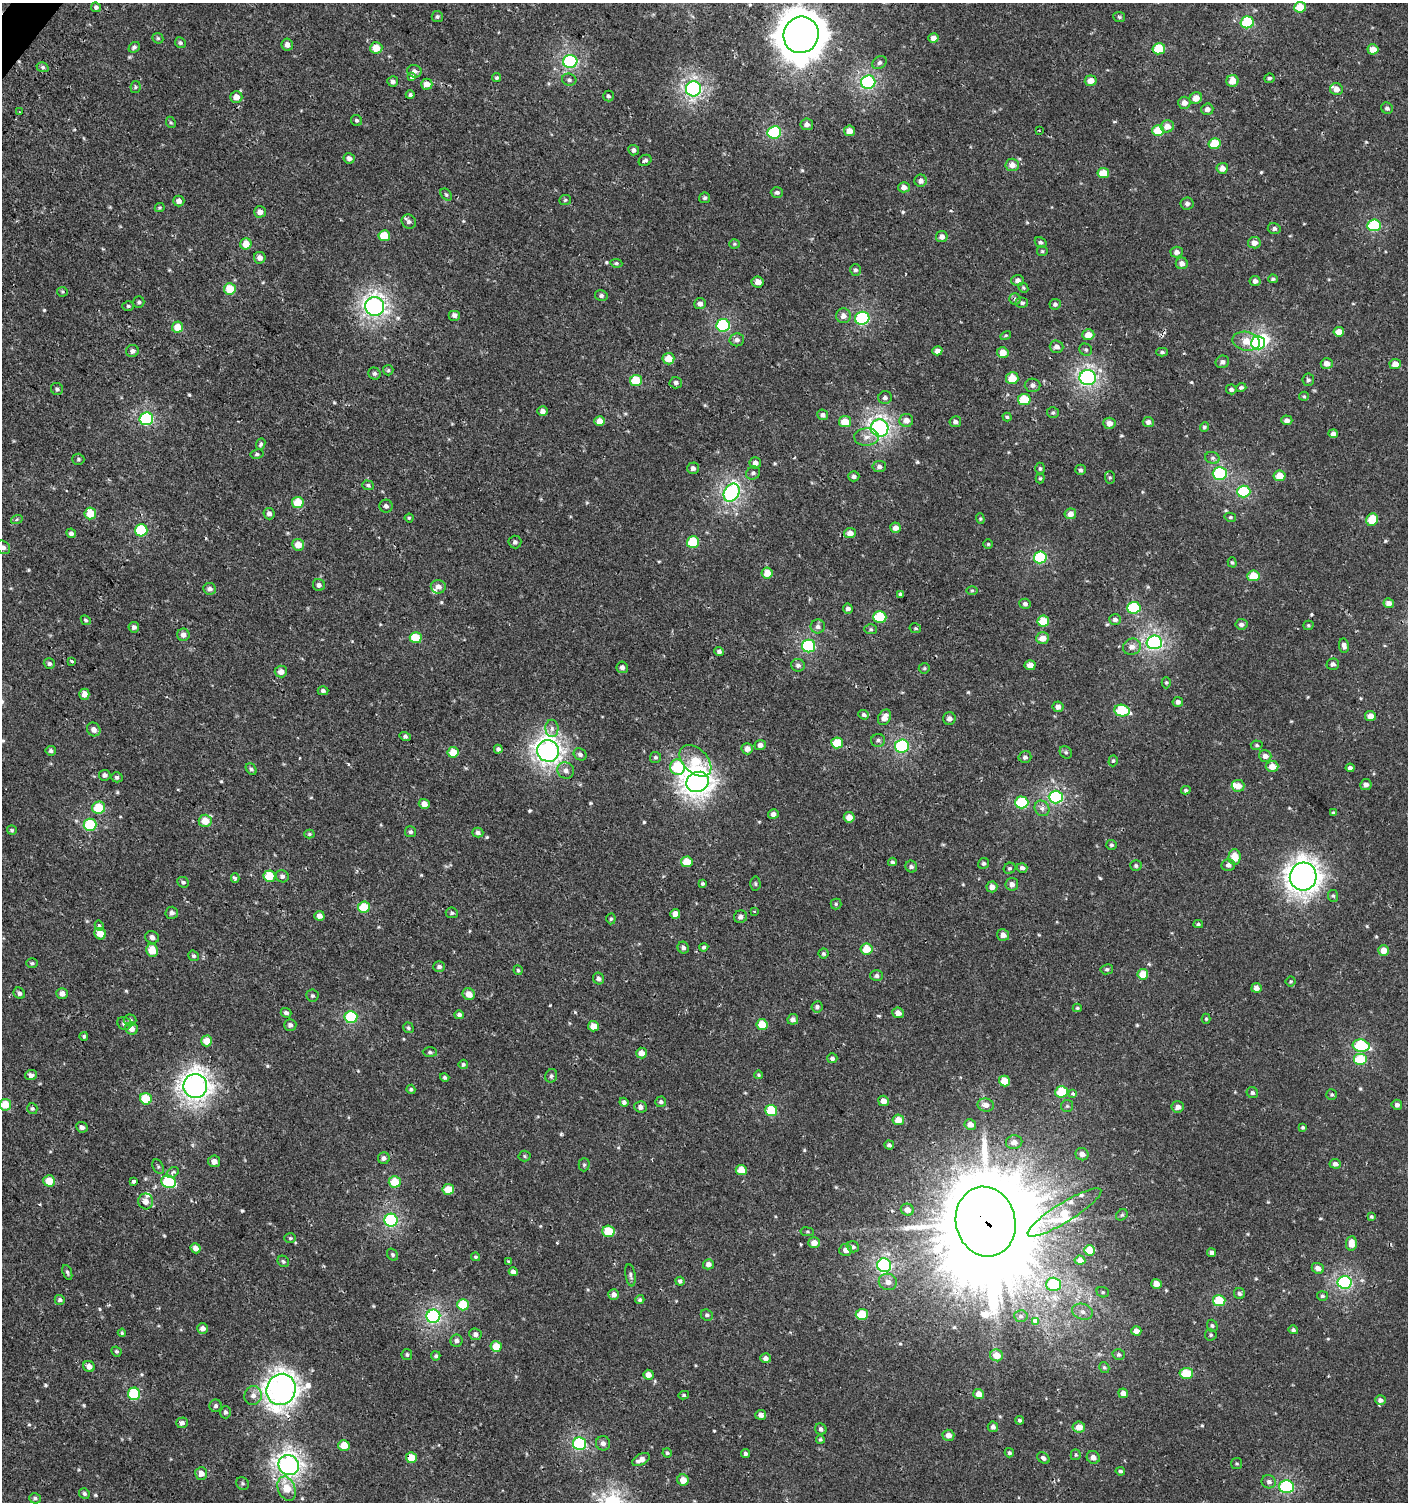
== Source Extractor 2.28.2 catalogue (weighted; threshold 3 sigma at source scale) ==
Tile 11 of 4 x 4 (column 3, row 3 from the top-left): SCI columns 2981-4386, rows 1539-3038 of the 6059 x 6037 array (HDU 1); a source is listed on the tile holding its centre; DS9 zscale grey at full resolution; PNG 1410 x 1504 px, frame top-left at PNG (2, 3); each listed source drawn as its Kron ellipse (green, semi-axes under 4 px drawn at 4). Shown black and unused: <1% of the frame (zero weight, under 2 of 3 exposures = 2% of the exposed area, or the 3 px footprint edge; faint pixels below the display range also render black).
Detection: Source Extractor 2.28.2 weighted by HDU 2 'WHT'; one run over the whole footprint, this tile lists its part. Background 7.57e-04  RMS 0.0025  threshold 0.0114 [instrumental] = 3 sigma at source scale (4.5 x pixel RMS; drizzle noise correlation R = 1.50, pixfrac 1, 0.0396/0.0396 arcsec/px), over >= 5 px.
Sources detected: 601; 1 too faint to see at this stretch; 2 inside a brighter object's white glare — neither listed nor drawn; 9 inside a brighter listed object's ellipse — not listed separately; of the other 589, all 500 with FLUX_AUTO >= 0.341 (the completeness limit of this list) listed and drawn (89 fainter detections not listed), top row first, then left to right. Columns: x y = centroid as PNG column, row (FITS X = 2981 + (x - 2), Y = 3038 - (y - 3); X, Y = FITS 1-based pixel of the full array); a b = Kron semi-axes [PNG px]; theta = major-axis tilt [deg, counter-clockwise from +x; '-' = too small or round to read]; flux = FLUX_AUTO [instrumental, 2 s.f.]
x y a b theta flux
96 7 5 5 - 0.64
1300 7 6 5 - 6.2
437 17 5 5 - 0.5
1119 17 6 5 - 0.44
1247 22 7 6 - 19
801 35 18 17 - 740
158 38 6 5 - 0.41
933 38 5 5 - 1.6
180 43 5 5 - 0.5
287 45 6 5 - 1.2
134 47 6 5 - 0.6
376 48 6 5 - 4.5
1159 49 6 5 - 9
1373 49 5 5 - 2.8
570 61 7 6 - 34
879 63 8 6 34 0.73
42 67 6 4 -17 0.57
414 71 7 6 - 0.91
412 76 4 3 - 1.7
497 78 4 4 - 0.37
1269 78 5 5 - 0.46
569 80 7 6 - 0.62
393 81 5 5 - 0.74
1091 81 6 5 - 2.4
1232 81 6 6 - 3.2
868 82 7 6 - 42
427 84 5 5 - 2.2
135 87 6 5 - 0.41
693 89 8 7 - 67
1336 89 6 6 - 1.9
410 95 4 4 - 0.56
608 96 5 5 - 0.51
236 97 6 6 - 2.3
1196 98 6 5 - 3
1184 103 6 6 - 1.6
1387 108 6 5 - 0.68
1207 109 6 5 - 1.3
19 112 3 2 - 0.38
356 120 6 5 - 0.49
171 122 6 4 -66 0.37
807 124 6 5 - 0.9
1167 126 6 6 - 2.4
849 131 5 5 - 2.1
1039 131 3 2 - 0.41
1158 131 6 5 - 6.3
774 132 7 6 - 25
1214 144 6 5 - 8
634 150 5 5 - 0.84
349 158 5 5 - 1
645 160 7 5 28 0.66
1012 165 7 6 - 2
1222 168 6 5 - 2.2
1103 173 6 5 - 5.2
921 181 6 6 - 1.1
904 187 6 5 - 1.4
777 192 6 5 - 0.66
446 195 7 5 -49 0.43
705 198 5 5 - 0.54
565 200 6 5 - 0.37
179 201 5 5 - 1.2
1187 204 6 6 - 0.75
160 208 5 4 - 0.36
260 212 6 5 - 1.4
409 222 7 7 - 0.72
1374 225 7 6 - 19
1274 229 6 5 - 0.68
384 236 6 5 - 6
942 237 5 5 - 1.4
1041 242 6 4 -30 0.52
1254 243 6 5 - 1.8
246 244 6 5 - 4
734 244 5 4 - 0.35
1042 251 5 5 - 0.37
1177 252 6 5 - 1.3
260 258 6 6 - 1.3
616 263 6 4 -9 0.45
1182 263 6 6 - 1.3
855 270 6 5 - 0.57
1273 279 5 4 - 0.46
1018 280 6 5 - 1.1
1255 281 5 5 - 1.1
758 282 6 5 - 1.6
1023 288 5 4 - 0.35
230 289 6 5 - 6
62 292 5 5 - 0.35
601 296 6 5 - 0.63
1015 299 5 5 - 0.48
139 302 6 5 - 0.52
1022 303 6 5 - 0.57
700 304 6 5 - 1.3
1055 304 6 5 - 0.67
128 306 6 5 - 0.45
375 306 9 9 - 95
454 315 6 5 - 0.99
843 316 7 7 - 1.6
862 318 7 6 - 29
723 325 7 6 - 23
178 327 5 5 - 4.1
1339 332 5 4 - 2.7
1088 335 6 5 - 2.8
1006 336 5 4 - 0.37
737 340 7 6 - 0.97
1246 341 14 9 -10 3.6
1258 343 7 6 - 42
1057 347 7 6 - 1.3
1086 350 6 5 - 0.5
132 351 6 6 - 0.95
937 351 5 4 - 1.3
1162 352 6 4 -2 0.51
1003 353 6 5 - 3
668 359 6 5 - 4
1222 362 7 6 - 1
1327 363 6 5 - 1.9
1395 364 6 5 - 2.4
388 370 5 5 - 0.41
374 374 6 6 - 0.62
1012 378 6 6 - 5.3
1088 378 8 7 - 65
636 380 6 5 - 8.6
1308 380 6 5 - 0.59
676 383 6 6 - 0.67
1033 385 8 6 -1 0.9
1241 387 5 4 - 0.58
57 389 6 5 - 0.57
1231 389 5 5 - 0.71
1304 396 5 4 - 0.34
885 398 6 6 - 0.78
1024 399 6 5 - 8.6
542 411 5 5 - 1.1
1053 413 6 5 - 0.47
823 415 5 5 - 0.85
1007 417 4 4 - 0.38
146 419 7 6 - 31
906 420 7 6 - 1.9
1287 420 5 4 - 1.1
600 421 5 5 - 2.3
845 422 6 5 - 4.4
955 422 6 5 - 0.79
1148 422 5 5 - 1
1109 423 6 5 - 1.7
1204 427 5 4 - 0.45
880 428 9 8 - 77
1333 434 5 4 - 1.2
866 437 12 8 3 1.9
261 444 6 4 66 0.51
257 454 6 4 10 0.48
1212 458 7 5 -19 0.7
78 459 6 5 - 0.44
755 463 6 5 - 1.2
879 467 7 5 7 0.81
693 468 6 5 - 0.93
1040 469 6 4 90 0.43
1081 470 5 5 - 0.6
753 473 7 6 - 0.73
1220 473 7 6 - 26
854 476 5 5 - 0.79
1279 476 6 5 - 3.9
1040 478 5 4 - 0.34
1110 478 6 5 - 0.41
368 485 6 4 -18 0.57
1244 492 6 6 - 18
732 493 9 7 60 53
298 502 6 5 - 7.4
386 506 6 6 - 0.79
90 513 6 6 - 5.6
269 514 6 5 - 0.98
1070 514 6 5 - 2.1
1230 517 6 4 -12 0.37
409 518 4 4 - 0.36
17 519 6 4 19 0.38
980 519 5 4 - 0.37
1372 520 6 5 - 5.9
895 528 5 5 - 1.5
141 530 6 6 - 15
71 533 5 4 - 0.78
850 533 5 5 - 2
515 542 6 6 - 0.71
693 542 6 6 - 11
988 544 5 5 - 0.35
298 545 6 6 - 3.4
3 547 7 6 - 0.95
1040 557 6 6 - 23
1232 562 5 4 - 0.38
767 573 5 5 - 3.5
1253 576 6 5 - 6.1
319 585 6 6 - 0.94
438 587 7 7 - 1.4
210 589 6 6 - 1.1
972 590 6 4 1 0.35
901 594 4 3 - 0.55
1389 603 5 5 - 1.6
1025 604 6 5 - 0.7
848 608 5 5 - 0.86
1134 608 7 6 - 16
880 617 6 6 - 12
1115 619 6 5 - 0.82
86 620 5 4 - 0.41
1043 621 6 5 - 6.5
1241 624 6 5 - 0.9
1308 625 5 4 - 0.34
818 626 7 7 - 0.93
134 627 5 5 - 0.83
915 628 6 5 - 0.37
871 629 6 5 - 0.4
183 635 6 6 - 1.3
416 638 6 5 - 7.8
1042 638 6 5 - 2.5
1154 642 7 7 - 60
809 646 7 6 - 27
1344 646 7 5 -82 0.99
1132 647 9 8 - 1.8
719 651 4 4 - 0.66
72 661 4 3 - 1.1
49 664 5 5 - 0.57
1333 664 6 5 - 0.94
798 665 7 6 - 0.78
1030 665 5 5 - 1.8
622 667 6 5 - 1
924 668 6 5 - 0.42
281 672 6 6 - 1.8
1166 683 6 4 -90 0.36
323 691 5 4 - 0.62
84 694 5 5 - 2.2
1178 702 5 5 - 1
1058 707 5 5 - 1.3
1122 710 8 6 -9 14
864 715 5 4 - 0.62
1370 716 5 5 - 2.3
884 717 8 6 60 2.4
949 719 6 6 - 1
552 728 8 6 -88 1
94 729 7 6 - 1.3
405 737 5 4 - 0.6
878 740 7 6 - 0.69
837 743 6 5 - 7.5
760 745 5 5 - 1.1
1257 745 6 4 -4 0.41
902 746 7 6 - 29
498 749 4 4 - 0.66
747 749 6 5 - 1.6
51 751 5 5 - 0.63
548 751 11 10 - 130
453 752 5 5 - 4.2
1066 752 7 5 -43 0.54
580 754 7 5 -41 0.8
1265 756 6 5 - 1.6
655 757 5 5 - 0.49
1025 757 6 6 - 0.75
695 761 19 12 -45 6.9
1113 761 6 4 72 0.37
1272 766 6 5 - 3
678 767 8 7 - 15
1350 768 4 4 - 0.66
251 769 6 4 -51 0.5
566 770 9 8 - 1.3
105 775 6 5 - 0.82
117 777 6 5 - 0.72
698 782 12 9 28 150
1366 785 6 5 - 1.2
1238 786 6 6 - 2
1186 790 5 3 - 0.39
1056 797 7 6 - 38
1022 802 6 6 - 16
424 804 5 5 - 1.9
99 808 6 6 - 8.3
1042 808 8 7 - 1.1
1333 813 4 3 - 0.4
773 814 5 5 - 1.2
849 817 5 5 - 2.6
205 821 6 6 - 3.9
90 825 6 6 - 15
12 830 5 5 - 0.37
410 832 5 5 - 0.57
478 833 5 5 - 0.82
309 834 5 4 - 0.36
1111 845 5 5 - 0.53
1235 857 7 6 - 4.6
687 862 6 5 - 5.9
892 862 4 4 - 0.51
983 863 6 5 - 0.53
1228 865 7 6 - 0.9
1136 866 5 5 - 0.5
911 867 6 5 - 0.65
1010 868 6 5 - 0.47
1022 868 5 4 - 0.97
269 876 6 5 - 7.3
282 876 6 6 - 0.85
1303 876 14 13 - 220
235 878 4 4 - 1.2
183 882 6 5 - 0.48
703 883 4 4 - 0.42
755 884 7 5 -87 0.47
1012 884 6 6 - 1.2
992 887 5 5 - 1.6
1333 896 6 5 - 0.44
836 904 5 5 - 0.44
364 907 6 5 - 7.7
754 911 3 3 - 0.46
172 913 6 6 - 0.94
452 913 6 5 - 0.51
675 914 5 5 - 1.9
319 916 5 5 - 1.4
741 917 6 6 - 1.1
611 919 5 4 - 0.43
1198 924 5 4 - 0.39
99 926 5 4 - 0.83
100 934 6 5 - 3.4
1003 935 6 5 - 1.6
152 937 7 6 - 1.1
704 947 4 4 - 0.5
683 948 6 5 - 0.71
867 949 6 5 - 5.3
152 950 6 6 - 4.3
1383 950 5 5 - 2.6
823 954 5 5 - 0.46
193 956 5 5 - 0.49
32 963 6 5 - 0.45
439 967 6 5 - 0.65
1107 969 6 5 - 0.48
518 970 5 4 - 0.36
1143 974 5 5 - 4.5
877 976 6 5 - 0.74
598 978 6 5 - 0.9
1291 981 5 5 - 0.38
1256 988 5 5 - 1.4
19 993 6 5 - 0.75
62 993 5 5 - 1.4
469 994 6 5 - 2.5
312 996 6 6 - 0.51
817 1007 6 5 - 0.65
1077 1008 4 3 - 0.35
286 1013 5 4 - 0.73
898 1013 6 5 - 1.8
459 1015 4 4 - 0.84
351 1017 6 6 - 21
793 1019 5 5 - 1
1206 1019 5 4 - 0.34
130 1020 6 5 - 0.62
124 1023 7 6 - 1.1
290 1025 6 6 - 0.81
762 1025 5 5 - 5.6
593 1026 5 5 - 2.8
408 1028 5 5 - 0.45
132 1029 6 6 - 1.9
84 1036 4 4 - 0.36
207 1041 5 5 - 3.7
1361 1046 8 6 -11 17
430 1052 7 5 -2 0.55
641 1053 5 5 - 2.1
832 1058 5 5 - 0.73
1360 1059 7 6 - 9.5
463 1064 4 4 - 0.42
31 1075 6 5 - 0.96
759 1075 4 3 - 0.38
551 1076 7 5 63 0.65
445 1077 5 3 - 0.51
1004 1081 5 5 - 4.9
195 1086 12 12 - 170
411 1089 4 4 - 0.4
1062 1092 6 5 - 9.6
1252 1093 6 5 - 0.64
1073 1094 4 3 - 1.1
1332 1095 5 5 - 0.44
146 1099 6 5 - 8.5
883 1101 5 5 - 2.1
624 1102 5 4 - 0.63
661 1102 5 5 - 0.67
5 1105 6 6 - 5.2
986 1105 8 6 -12 1.6
1397 1105 5 5 - 0.92
1067 1106 6 6 - 0.46
640 1107 6 5 - 1
1178 1107 6 5 - 1.4
32 1109 6 5 - 0.45
771 1110 6 5 - 9.6
898 1120 6 5 - 3.9
970 1124 6 5 - 1.7
82 1127 6 5 - 0.97
1303 1127 4 4 - 0.39
1014 1142 8 7 - 1.4
889 1145 5 4 - 0.67
1082 1154 6 6 - 1.5
525 1156 6 5 - 0.39
384 1158 6 6 - 0.87
214 1161 6 6 - 1.6
1335 1164 5 5 - 1.1
584 1165 6 5 - 0.48
158 1167 7 5 -63 0.5
741 1170 5 5 - 4.4
172 1173 7 4 34 0.82
49 1181 6 5 - 4.6
133 1182 4 3 - 0.65
168 1182 7 6 - 17
395 1182 6 5 - 6.6
448 1189 6 5 - 4.8
146 1201 8 7 - 1.9
907 1210 6 6 - 1.7
1064 1212 43 9 32 7
1122 1215 6 5 - 0.42
1371 1217 4 4 - 0.38
391 1220 6 6 - 30
986 1222 35 29 -76 9200
608 1231 6 5 - 7.1
807 1232 7 3 -8 0.36
290 1238 6 5 - 0.41
814 1243 5 5 - 2.5
1351 1243 7 5 85 3.1
853 1247 6 5 - 0.73
196 1248 5 5 - 1.4
846 1250 6 6 - 1.3
1089 1250 5 5 - 5.5
1212 1253 4 4 - 1.1
393 1255 6 5 - 0.53
475 1257 4 4 - 0.4
1080 1260 5 4 - 1.3
283 1261 6 5 - 0.49
509 1262 4 3 - 0.37
708 1264 5 5 - 1.3
884 1265 7 7 - 44
1318 1268 6 5 - 1.3
67 1272 8 4 -69 0.5
513 1272 4 4 - 1.1
630 1275 11 5 -81 0.73
680 1281 5 4 - 0.61
888 1282 9 8 - 1.9
1345 1282 7 6 - 40
1054 1284 7 7 - 14
1156 1284 5 5 - 2.3
1103 1292 6 5 - 0.45
614 1294 5 5 - 1.4
1239 1294 5 5 - 0.64
1322 1296 5 5 - 0.48
60 1300 5 5 - 0.55
640 1300 4 4 - 0.57
1219 1301 6 5 - 10
463 1305 6 5 - 8.5
1082 1312 10 8 -15 1.7
862 1314 6 5 - 7.5
707 1315 6 5 - 0.64
433 1316 7 6 - 47
1021 1316 7 5 -3 0.65
1035 1321 4 3 - 6.7
1212 1326 6 5 - 0.53
203 1328 5 5 - 1.5
1293 1330 5 4 - 0.6
1136 1331 5 4 - 1.6
122 1333 4 4 - 0.38
475 1334 6 5 - 1
1211 1335 6 5 - 0.46
456 1341 6 6 - 0.97
496 1346 5 5 - 4.4
116 1351 5 4 - 0.42
407 1355 5 5 - 0.49
997 1355 6 6 - 3
1119 1355 6 5 - 0.55
436 1356 5 4 - 0.49
766 1358 5 5 - 1.2
89 1367 6 5 - 1.4
1104 1367 6 4 -56 0.38
1186 1373 6 5 - 9.3
648 1375 5 5 - 1.9
281 1389 16 14 66 200
1123 1393 5 4 - 2
134 1394 6 6 - 14
979 1394 5 5 - 2.4
253 1395 9 8 - 1.6
684 1395 5 4 - 0.39
1380 1400 5 4 - 1.1
216 1406 6 6 - 0.62
225 1412 6 5 - 0.61
761 1415 5 5 - 1.3
1019 1420 4 4 - 0.42
182 1423 6 5 - 0.93
993 1427 5 5 - 1
1079 1427 6 5 - 2.9
821 1429 6 5 - 0.75
948 1435 6 5 - 1.9
820 1439 4 4 - 0.42
603 1443 7 7 - 1
580 1444 6 6 - 33
344 1445 6 5 - 4.4
667 1453 4 4 - 0.43
746 1453 4 4 - 0.66
1009 1453 5 4 - 0.53
1076 1455 5 5 - 0.4
1093 1457 7 6 - 1.5
411 1458 5 5 - 6.8
1043 1458 7 5 -35 0.86
641 1460 9 5 27 1.8
1237 1463 5 5 - 0.4
289 1465 10 10 - 110
1120 1471 5 4 - 0.49
201 1473 6 6 - 1.8
683 1480 5 5 - 2.9
1269 1482 7 6 - 1
242 1483 7 6 - 0.49
1287 1487 7 6 - 30
287 1489 12 8 -68 4.9
84 1494 5 5 - 0.57
35 1498 6 5 - 0.55
Overlapping masked pixels (flux is a lower limit): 2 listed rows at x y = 986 1222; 411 1458
Isophote crosses this tile's border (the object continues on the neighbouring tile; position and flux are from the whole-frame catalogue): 3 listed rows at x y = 801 35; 3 547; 5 1105